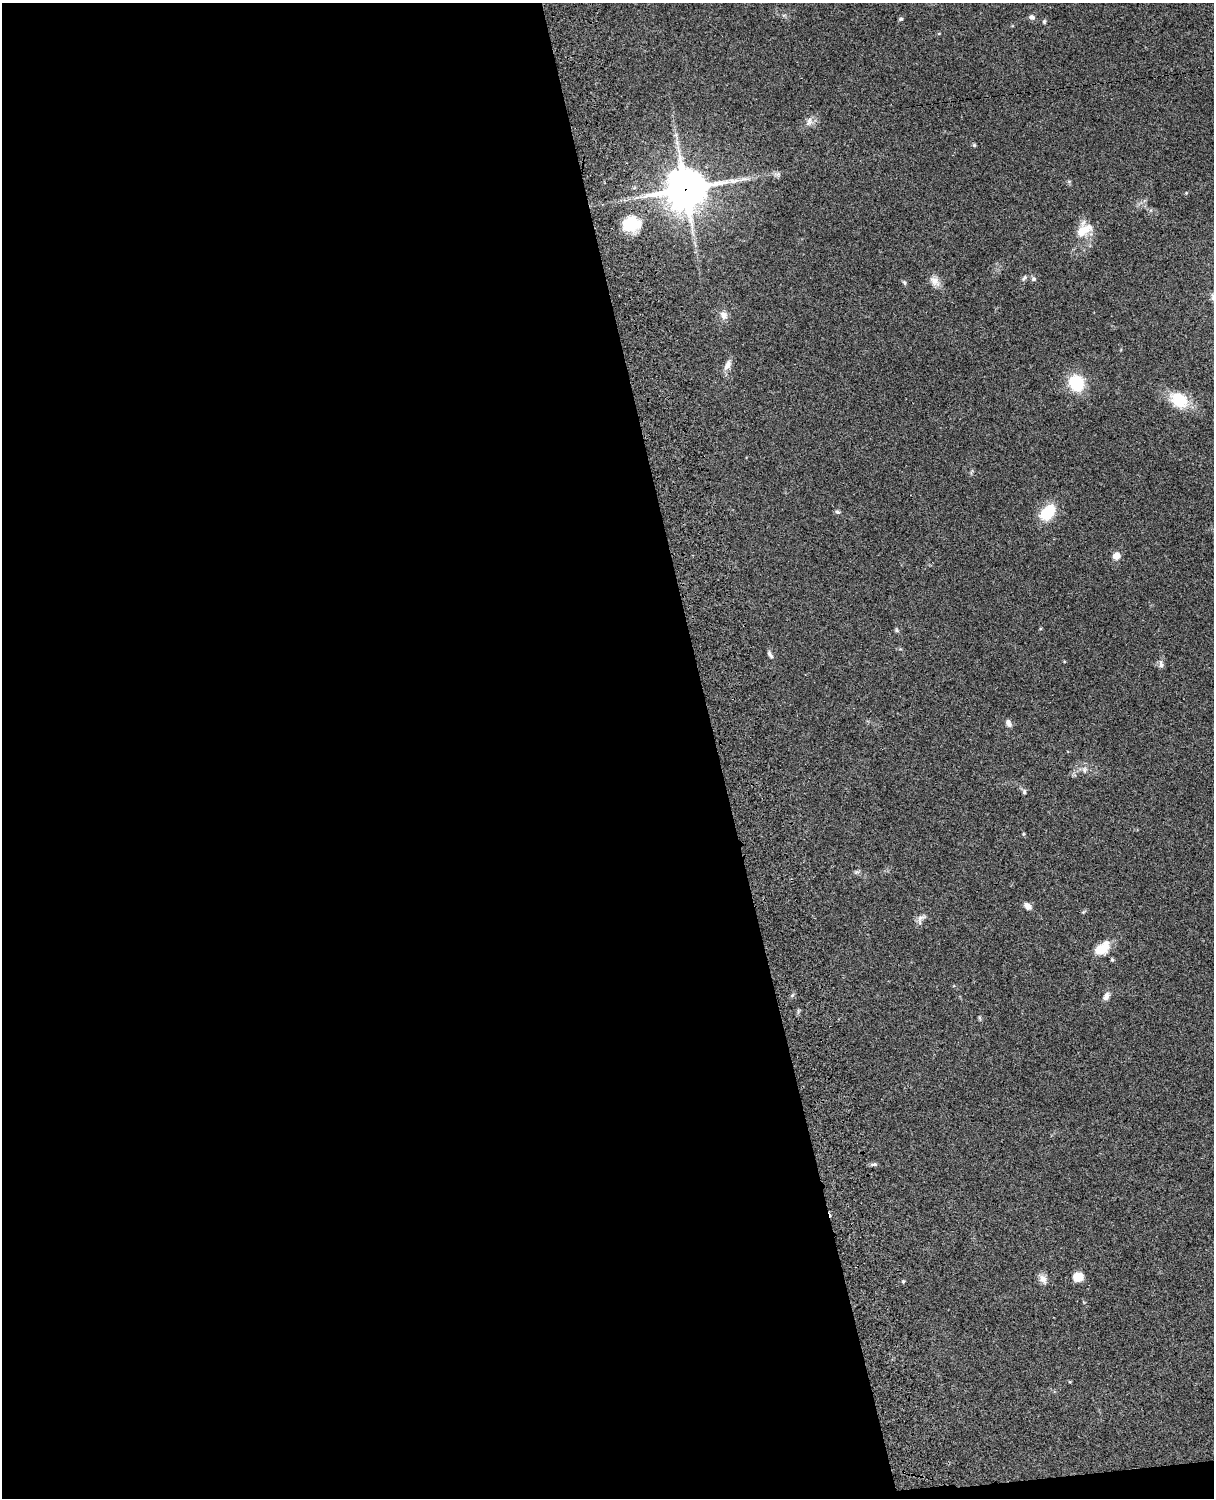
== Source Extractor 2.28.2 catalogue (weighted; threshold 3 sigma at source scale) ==
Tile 9 of 4 x 3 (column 1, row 3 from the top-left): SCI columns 122-1333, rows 277-1772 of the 5088 x 4926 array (HDU 1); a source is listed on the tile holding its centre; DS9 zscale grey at full resolution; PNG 1216 x 1500 px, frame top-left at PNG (2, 3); no overlay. Shown black and unused: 60% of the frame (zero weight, under 3 of 4 exposures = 6% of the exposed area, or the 3 px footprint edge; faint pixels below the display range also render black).
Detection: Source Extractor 2.28.2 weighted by HDU 2 'WHT'; one run over the whole footprint, this tile lists its part. Background 0.0871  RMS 0.0061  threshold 0.0272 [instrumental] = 3 sigma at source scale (4.5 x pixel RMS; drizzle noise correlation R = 1.50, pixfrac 1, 0.05/0.05 arcsec/px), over >= 5 px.
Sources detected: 44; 1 inside a brighter listed object's ellipse — not listed separately; the other 43 listed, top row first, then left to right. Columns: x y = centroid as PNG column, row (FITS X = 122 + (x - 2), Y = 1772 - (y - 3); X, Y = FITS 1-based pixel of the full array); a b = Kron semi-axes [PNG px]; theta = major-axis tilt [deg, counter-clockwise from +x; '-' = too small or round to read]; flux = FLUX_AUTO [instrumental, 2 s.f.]
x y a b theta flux
1032 17 8 6 -14 1.9
901 19 6 4 21 0.84
1044 21 6 4 69 0.85
939 33 5 3 - 0.47
809 121 13 6 77 2.5
676 135 7 4 -72 1.4
974 145 5 5 - 0.73
777 174 10 6 9 1.8
685 189 15 14 - 1500
631 224 16 14 7 24
1081 232 27 13 75 11
1024 278 10 5 56 1.3
1034 279 7 6 - 1.3
935 281 16 11 -48 4.6
904 283 7 4 -69 0.95
724 315 11 9 -51 3.7
727 365 16 8 66 3.6
1076 383 17 15 -63 23
1179 400 20 14 -37 21
838 512 7 5 -29 1.1
1048 513 17 11 47 21
1116 556 8 7 - 4.7
1040 628 4 3 - 0.58
897 630 7 5 -60 0.88
770 654 11 5 -58 1.7
1161 664 11 6 -88 2.3
1009 723 10 6 -71 2.3
1084 770 9 7 80 2.2
1024 792 7 4 74 1.1
1023 834 5 4 - 0.59
856 872 8 5 14 1.2
1028 906 10 7 -33 3.2
1083 912 6 4 33 0.69
921 918 16 8 48 3.1
1102 949 17 11 33 13
792 995 6 4 19 0.89
1106 996 10 7 62 3.1
980 1018 6 4 -71 0.78
874 1164 9 5 13 1.3
1078 1277 10 9 - 7.5
1043 1279 14 9 -59 3.5
903 1281 5 4 - 0.8
1070 1382 5 3 - 0.53
Overlapping masked pixels (flux is a lower limit): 1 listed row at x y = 685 189